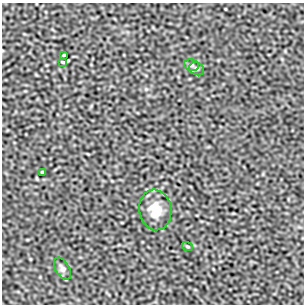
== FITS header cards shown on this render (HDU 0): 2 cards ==
NAXIS1  =                  302
NAXIS2  =                  302

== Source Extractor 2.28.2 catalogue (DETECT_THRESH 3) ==
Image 302 x 302 px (HDU 0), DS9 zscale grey, 1 PNG px = 1 image px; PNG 306 x 306 px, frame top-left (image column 1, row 302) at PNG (2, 3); each listed source drawn as its Kron ellipse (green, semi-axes under 4 px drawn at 4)
Background -8.71e-04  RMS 1.1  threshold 3.17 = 3 sigma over >= 5 px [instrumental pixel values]
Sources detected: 8; all 8 listed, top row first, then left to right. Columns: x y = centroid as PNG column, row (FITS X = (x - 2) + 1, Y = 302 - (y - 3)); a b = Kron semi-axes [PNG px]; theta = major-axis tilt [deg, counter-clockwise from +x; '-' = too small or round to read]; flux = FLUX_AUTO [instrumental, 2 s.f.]
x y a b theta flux
64 55 3 2 - 57
63 62 4 2 - 78
191 65 7 5 -14 180
197 69 8 6 -28 160
42 172 3 2 - 61
155 210 20 16 -82 1300
187 246 6 3 -19 70
62 269 12 6 -59 280